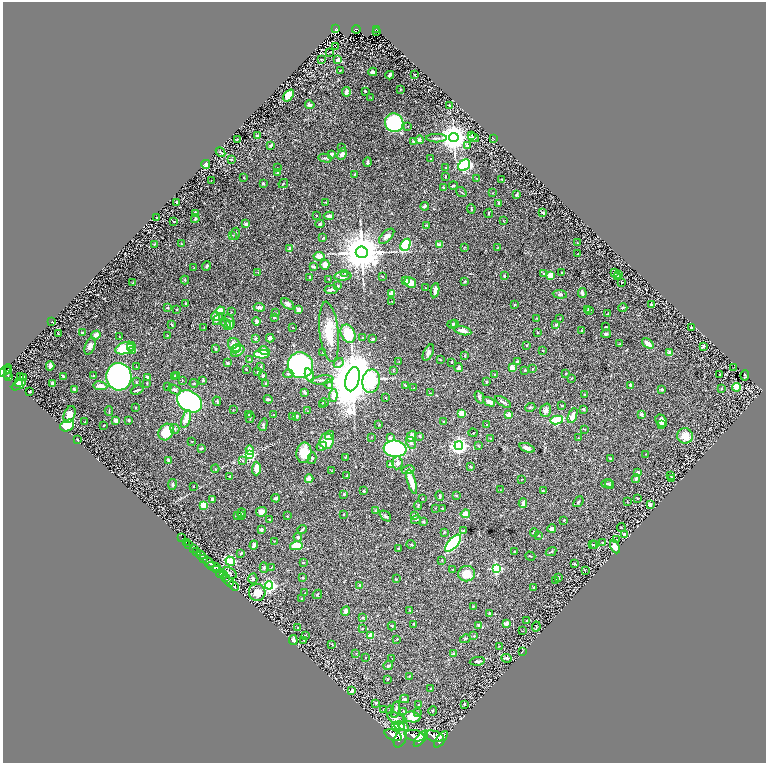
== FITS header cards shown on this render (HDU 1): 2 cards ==
NAXIS1  =                 1527
NAXIS2  =                 1521

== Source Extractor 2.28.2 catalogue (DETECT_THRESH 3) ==
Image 1527 x 1521 px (HDU 1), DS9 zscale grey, zoomed out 1/2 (1 PNG px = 2 x 2 image px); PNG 768 x 765 px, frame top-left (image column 2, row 1521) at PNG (3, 2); each listed source drawn as its Kron ellipse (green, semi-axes under 4 px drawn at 4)
Background 1.05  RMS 0.023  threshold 0.0695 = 3 sigma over >= 5 px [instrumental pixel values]
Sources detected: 594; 47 cannot appear on this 1/2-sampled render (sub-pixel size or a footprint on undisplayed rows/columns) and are neither listed nor drawn; of the other 547, the 500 brightest by FLUX_AUTO listed and drawn (47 fainter detections omitted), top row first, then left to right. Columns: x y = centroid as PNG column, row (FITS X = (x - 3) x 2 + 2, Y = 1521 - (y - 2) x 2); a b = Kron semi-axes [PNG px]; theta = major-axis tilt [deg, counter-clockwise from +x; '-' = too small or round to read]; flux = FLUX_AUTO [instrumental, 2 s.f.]
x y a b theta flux
336 29 3 3 - 110
356 29 4 2 - 130
376 29 4 2 - 110
376 31 2 1 - 18
335 47 3 2 - 1.8
330 52 4 1 - 1.9
321 60 3 2 - 1.9
338 60 4 3 - 18
340 71 2 2 - 1.9
373 72 4 2 - 23
415 74 2 1 - 2.3
390 75 4 2 - 18
400 89 2 2 - 2.7
365 91 2 2 - 4.6
346 92 5 3 - 28
289 95 7 4 52 76
371 98 2 2 - 1.9
310 105 4 3 - 9.8
449 105 2 2 - 4
394 123 9 9 - 390
408 126 2 1 - 1.8
472 135 2 2 - 1.7
257 136 3 2 - 14
454 137 4 4 - 7300
436 138 10 3 -1 11
474 138 5 2 - 16
237 139 2 1 - 1.9
494 139 2 1 - 2.2
419 140 4 4 - 9.2
414 142 3 3 - 6.7
271 145 3 3 - 11
467 145 3 3 - 7.1
341 148 3 3 - 2.9
220 152 5 3 - 6.2
332 154 3 3 - 22
342 154 6 4 65 23
325 158 7 3 -12 6
232 159 3 3 - 3.7
431 159 2 2 - 4.1
368 162 5 3 - 9.4
206 164 4 3 - 20
464 165 6 5 - 410
445 167 2 2 - 2
277 168 3 2 - 2.1
277 173 3 2 - 5
355 174 3 2 - 2.8
445 176 3 2 - 2.8
244 178 3 2 - 3.8
477 178 3 2 - 1.8
502 179 2 2 - 2
211 180 2 1 - 2.1
263 183 3 2 - 5.2
283 184 5 2 - 3.1
453 186 4 3 - 6.1
443 187 2 2 - 5.4
461 192 6 2 -35 3.4
492 193 2 2 - 2.2
516 195 3 3 - 12
176 202 2 2 - 4.8
325 202 3 2 - 2.4
499 203 4 3 - 6.8
425 206 4 3 - 11
471 209 4 2 - 5.6
543 212 4 2 - 7.8
195 213 3 2 - 26
489 213 4 2 - 3
317 215 2 2 - 1.8
329 216 5 3 - 16
157 218 2 1 - 2.2
195 219 4 3 - 7.1
503 220 2 2 - 1.9
174 221 2 1 - 1.9
246 224 3 3 - 19
320 224 5 4 - 5.8
426 225 3 2 - 2.4
235 234 6 2 82 5
232 235 2 2 - 2.6
387 236 9 5 44 20
323 238 3 2 - 4
577 243 2 1 - 2.3
154 244 3 2 - 1.7
181 244 3 2 - 2.9
406 245 6 4 63 210
440 245 4 3 - 14
464 247 3 2 - 2
498 247 2 2 - 1.7
290 248 3 3 - 16
362 252 6 5 - 17000
578 254 2 1 - 2.8
319 256 5 4 - 36
325 265 5 4 - 28
207 266 5 3 - 6.6
194 267 2 2 - 1.7
313 267 4 2 - 8
561 272 2 2 - 1.9
615 272 2 2 - 3
258 273 2 2 - 1.9
345 273 2 2 - 5.1
544 274 4 3 - 5.9
619 274 4 2 - 3.9
550 275 4 3 - 60
343 276 8 4 4 23
382 276 3 2 - 3
505 276 3 2 - 5.6
618 276 3 2 - 2.5
310 277 3 2 - 4.1
329 279 3 2 - 2.4
185 280 4 3 - 4.4
406 281 2 2 - 21
465 281 2 2 - 9.6
410 282 6 5 - 39
622 282 2 2 - 5.8
133 283 2 2 - 3.3
338 286 3 2 - 7.2
425 288 2 1 - 1.8
331 290 6 2 7 17
435 290 7 3 82 25
391 293 2 2 - 49
582 293 5 3 - 15
560 294 7 3 -6 7.6
392 302 2 1 - 2.3
185 304 4 2 - 3.9
287 304 7 4 -36 16
514 304 3 3 - 3.1
651 304 2 2 - 11
167 307 3 2 - 8.9
259 307 5 3 - 14
623 308 4 3 - 5.5
177 309 3 2 - 3
588 309 3 2 - 2.1
299 310 3 3 - 31
590 310 3 2 - 2
220 311 4 3 - 47
231 312 3 2 - 1.8
276 313 3 3 - 3.2
608 314 3 2 - 2
215 317 5 4 - 58
274 317 3 3 - 5.9
536 318 3 2 - 1.9
218 319 7 4 56 18
560 319 2 2 - 1.7
229 321 7 5 -70 16
257 321 4 3 - 19
51 322 2 2 - 3
226 323 6 3 -47 18
452 324 5 3 - 9.4
455 324 3 2 - 3.6
172 325 3 3 - 3.4
229 325 5 4 - 17
556 325 3 3 - 11
204 327 2 2 - 1.9
293 327 3 2 - 1.9
605 327 2 2 - 3.2
692 327 3 2 - 3.8
582 330 3 2 - 6
463 331 8 3 -12 27
329 332 30 9 -84 110
537 332 2 2 - 3.1
82 333 4 2 - 9.4
58 334 2 2 - 3.7
348 334 9 7 -63 140
606 334 5 3 - 10
96 335 5 4 - 26
167 335 3 3 - 2.8
119 337 3 2 - 2.9
270 338 4 3 - 22
363 338 3 2 - 3.7
255 339 3 3 - 8.7
373 339 2 2 - 7.4
648 343 6 3 -37 40
620 344 3 3 - 3.4
234 345 7 6 - 58
90 346 9 5 69 24
527 346 3 2 - 2.2
703 346 4 2 - 6.1
130 347 4 2 - 35
125 348 11 6 16 200
215 349 3 2 - 3.6
236 349 5 3 - 31
132 351 4 3 - 44
238 351 7 5 34 23
264 351 5 4 - 19
543 351 3 2 - 2.9
323 352 2 2 - 2.4
428 353 9 4 64 16
669 353 2 2 - 57
262 354 8 4 1 150
464 355 3 2 - 2.3
249 360 2 2 - 21
440 360 3 2 - 2.5
399 362 3 2 - 2.3
452 362 3 2 - 3.2
517 362 3 3 - 12
227 363 3 2 - 7.8
339 363 5 4 - 6.7
300 365 13 12 - 1300
50 366 4 3 - 16
261 366 3 2 - 4.1
136 367 2 2 - 2.6
512 367 4 3 - 32
734 367 2 1 - 2.2
458 368 4 3 - 13
8 369 4 2 - 410
246 369 2 2 - 4.7
532 369 3 2 - 3.6
8 370 2 1 - 230
393 370 4 2 - 2.9
525 370 3 2 - 4.5
4 371 7 3 36 1100
258 372 3 2 - 3.8
565 373 3 2 - 2
7 374 4 2 - 470
288 374 5 3 - 7.1
176 375 3 2 - 8
263 375 3 2 - 6
309 375 7 3 -72 100
495 375 3 3 - 5.6
719 375 3 1 - 3.1
745 375 5 2 - 4.9
20 376 3 2 - 4.6
93 376 3 2 - 2.2
9 377 3 2 - 330
24 377 2 1 - 45
63 377 4 3 - 7.4
119 377 14 12 -86 2000
147 377 3 3 - 12
174 377 2 2 - 3.7
572 378 3 2 - 2.6
353 379 12 6 75 26000
182 380 4 2 - 2.8
203 380 3 2 - 5.6
322 380 11 3 7 10
371 381 12 9 79 280
487 381 3 3 - 3.3
18 382 3 3 - 28
136 382 3 2 - 3.1
147 383 3 2 - 2
194 383 4 2 - 3.6
266 383 2 2 - 4.3
53 384 3 3 - 16
329 384 5 3 - 6.9
19 385 8 3 34 41
405 385 3 2 - 4.4
630 385 4 2 - 7.6
100 386 7 3 -8 31
168 386 2 1 - 2.3
737 387 4 4 - 83
414 388 2 2 - 4.2
74 389 3 2 - 7.4
662 389 3 2 - 10
721 389 2 2 - 3.1
137 390 6 2 20 7
175 390 6 4 -31 9.5
30 392 2 2 - 6.9
304 392 3 2 - 12
430 393 3 2 - 2.4
585 394 3 2 - 5.6
333 395 6 4 84 42
479 397 6 3 -66 7.7
386 398 2 1 - 2.1
268 399 4 2 - 8.3
190 401 13 10 -33 1500
217 401 4 3 - 5.1
324 402 4 3 - 5.3
489 402 6 4 -28 25
503 402 9 3 -32 12
322 405 2 2 - 1.8
561 405 4 2 - 3.6
530 407 5 3 - 5
135 408 2 2 - 2.3
583 409 3 3 - 6.4
233 410 3 2 - 2.1
546 410 7 5 70 13
109 411 5 2 - 3.4
308 411 2 2 - 1.9
461 413 3 3 - 59
69 414 9 5 70 34
642 414 3 3 - 12
249 415 3 3 - 3.9
274 415 2 2 - 2
509 415 3 3 - 25
293 416 3 3 - 3.4
297 416 3 2 - 6.3
573 416 8 4 68 36
250 417 6 2 77 4
186 419 9 4 70 44
116 420 3 3 - 34
129 420 2 2 - 7.3
557 420 6 3 11 190
661 421 6 5 - 29
85 422 2 2 - 3.3
444 422 2 2 - 9.7
662 424 3 3 - 5.8
67 425 7 5 24 120
103 425 2 1 - 2.6
263 425 6 4 72 6.8
379 425 3 2 - 2.3
487 425 2 2 - 6.8
175 429 5 4 - 8.2
584 429 3 2 - 2.3
166 432 9 7 55 120
473 433 4 2 - 2.3
329 435 5 4 - 8.2
411 436 5 4 - 35
420 436 3 2 - 3.8
685 436 8 7 - 59
371 437 2 2 - 1.8
390 438 4 4 - 18
490 438 2 2 - 1.8
578 438 2 2 - 2.7
77 440 2 2 - 4.8
192 441 2 2 - 2.2
327 441 8 7 - 80
411 443 6 4 -61 9.8
322 446 5 4 - 14
459 446 4 4 - 1800
479 446 4 2 - 2.8
201 448 4 2 - 4.5
527 448 8 3 -21 17
395 449 11 8 -6 1300
250 450 5 4 - 22
304 453 10 7 80 91
249 454 3 3 - 330
645 454 2 2 - 2
345 457 2 2 - 2.7
312 458 6 3 77 6.6
610 458 3 2 - 4.1
169 460 4 3 - 4.1
242 461 3 2 - 3
397 463 6 5 - 17
391 465 3 3 - 26
470 466 3 2 - 2.1
256 468 7 4 88 38
215 469 4 2 - 2.3
408 470 7 4 12 22
331 471 3 2 - 2.2
638 472 4 3 - 13
670 475 3 2 - 2.1
230 476 3 2 - 7.1
347 476 2 2 - 7.3
672 478 4 2 - 14
309 479 4 3 - 35
521 479 3 2 - 2.5
636 479 4 3 - 12
412 482 12 4 -74 70
172 484 5 3 - 6.8
607 484 5 4 - 6.1
609 484 5 4 - 6.8
193 487 2 2 - 3.3
500 490 3 2 - 1.7
543 490 3 3 - 4.3
364 491 3 3 - 5
344 494 2 2 - 3.6
456 495 2 2 - 4.2
440 496 5 3 - 6.5
276 498 4 3 - 9.1
637 498 2 2 - 3.3
213 499 3 3 - 17
422 499 2 1 - 2.2
627 501 2 2 - 2.2
578 502 6 2 50 3.6
523 503 4 3 - 20
204 505 4 3 - 64
650 505 3 2 - 26
418 506 4 3 - 3.5
435 508 2 2 - 1.8
442 508 3 2 - 3.1
375 511 3 2 - 4
261 512 5 5 - 20
241 513 4 3 - 3.7
343 514 2 2 - 2.1
465 514 5 4 - 41
242 515 4 3 - 4.5
238 516 3 2 - 11
287 516 2 2 - 3.8
385 516 6 3 -41 7.7
414 516 2 2 - 35
269 519 3 2 - 3.2
416 520 5 3 - 4.4
564 520 3 2 - 2.6
424 522 3 2 - 7.2
621 527 4 2 - 2.2
552 528 4 3 - 24
302 529 5 2 - 7.1
262 530 3 3 - 11
464 530 3 2 - 6.3
444 532 3 3 - 3.1
534 532 4 3 - 12
625 534 3 3 - 20
538 535 3 3 - 4.6
298 537 4 3 - 6.7
182 538 2 1 - 20
616 539 3 2 - 2.1
274 541 2 2 - 2.2
186 542 2 1 - 45
603 542 3 2 - 4
453 543 11 5 47 560
188 544 2 1 - 26
411 544 4 2 - 4
592 544 3 2 - 2.3
254 545 4 3 - 20
594 545 3 3 - 4.1
296 546 6 4 11 90
615 547 7 3 -67 65
398 548 2 2 - 3.4
193 549 3 2 - 210
515 551 2 2 - 4.2
197 552 3 2 - 500
551 552 5 2 - 5.6
241 553 3 2 - 4.9
201 555 4 2 - 2000
530 556 5 2 - 3.1
204 558 2 2 - 830
442 560 3 2 - 2.7
230 561 5 3 - 420
209 562 6 3 -48 4700
303 562 2 2 - 4.4
575 564 3 2 - 3.7
214 567 7 3 -16 1700
264 567 5 3 - 8.5
271 567 2 2 - 2
496 568 3 3 - 460
453 569 2 2 - 2
216 570 3 2 - 550
585 570 3 2 - 2.1
220 573 5 3 - 1700
230 573 7 5 -28 10
467 574 8 7 - 61
224 575 4 2 - 850
225 577 3 2 - 620
303 577 3 3 - 4.2
558 577 3 2 - 5.3
253 579 5 4 - 7.3
396 579 3 2 - 2.1
556 581 3 2 - 2
229 582 5 2 - 2400
269 585 4 4 - 930
360 585 4 3 - 5.7
234 586 6 2 -43 2400
533 587 3 2 - 4
257 592 8 8 - 62
305 593 2 2 - 2.1
317 594 5 2 - 3.9
302 599 3 2 - 4.4
473 606 3 2 - 2.4
345 611 5 3 - 16
410 611 3 2 - 4.1
490 613 3 2 - 5
362 617 3 2 - 2.4
526 620 2 2 - 1.8
506 623 2 2 - 49
414 624 3 2 - 5
478 625 4 3 - 6.5
392 626 4 2 - 2.9
536 627 5 2 - 4.1
298 628 2 2 - 3.5
362 629 3 3 - 4.5
523 631 2 2 - 1.7
371 635 3 2 - 69
305 636 4 2 - 2.6
474 636 4 3 - 3.9
397 639 2 2 - 4.6
465 639 5 3 - 5.4
293 640 5 3 - 9.8
304 640 2 2 - 1.9
332 644 4 2 - 4.2
499 646 4 3 - 3.1
522 652 2 1 - 5
356 653 2 2 - 2
453 654 3 2 - 11
365 657 2 1 - 2.7
507 658 5 3 - 9.3
392 659 3 2 - 1.8
477 661 8 3 6 13
388 666 4 4 - 6
409 676 4 3 - 4
388 679 3 3 - 4
431 688 3 2 - 2.2
352 691 4 2 - 11
404 699 4 3 - 8.8
376 703 3 2 - 9.4
464 704 3 3 - 4.7
419 705 2 2 - 10
383 709 2 2 - 2.4
390 710 4 2 - 2
396 710 8 3 76 12
403 711 4 3 - 4.4
433 711 5 2 - 3.9
417 712 3 2 - 2.4
412 717 8 5 -8 68
396 718 9 5 -25 14
396 725 2 1 - 2.3
399 726 5 4 - 11
403 726 5 4 - 17
393 735 9 5 -23 8300
414 736 10 5 -11 7400
434 736 10 5 -16 6900
400 738 9 5 64 9300
421 739 10 4 51 7600
441 739 10 4 53 7700
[47 fainter detections neither listed nor drawn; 47 sub-pixel or undisplayed-footprint detections neither listed nor drawn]